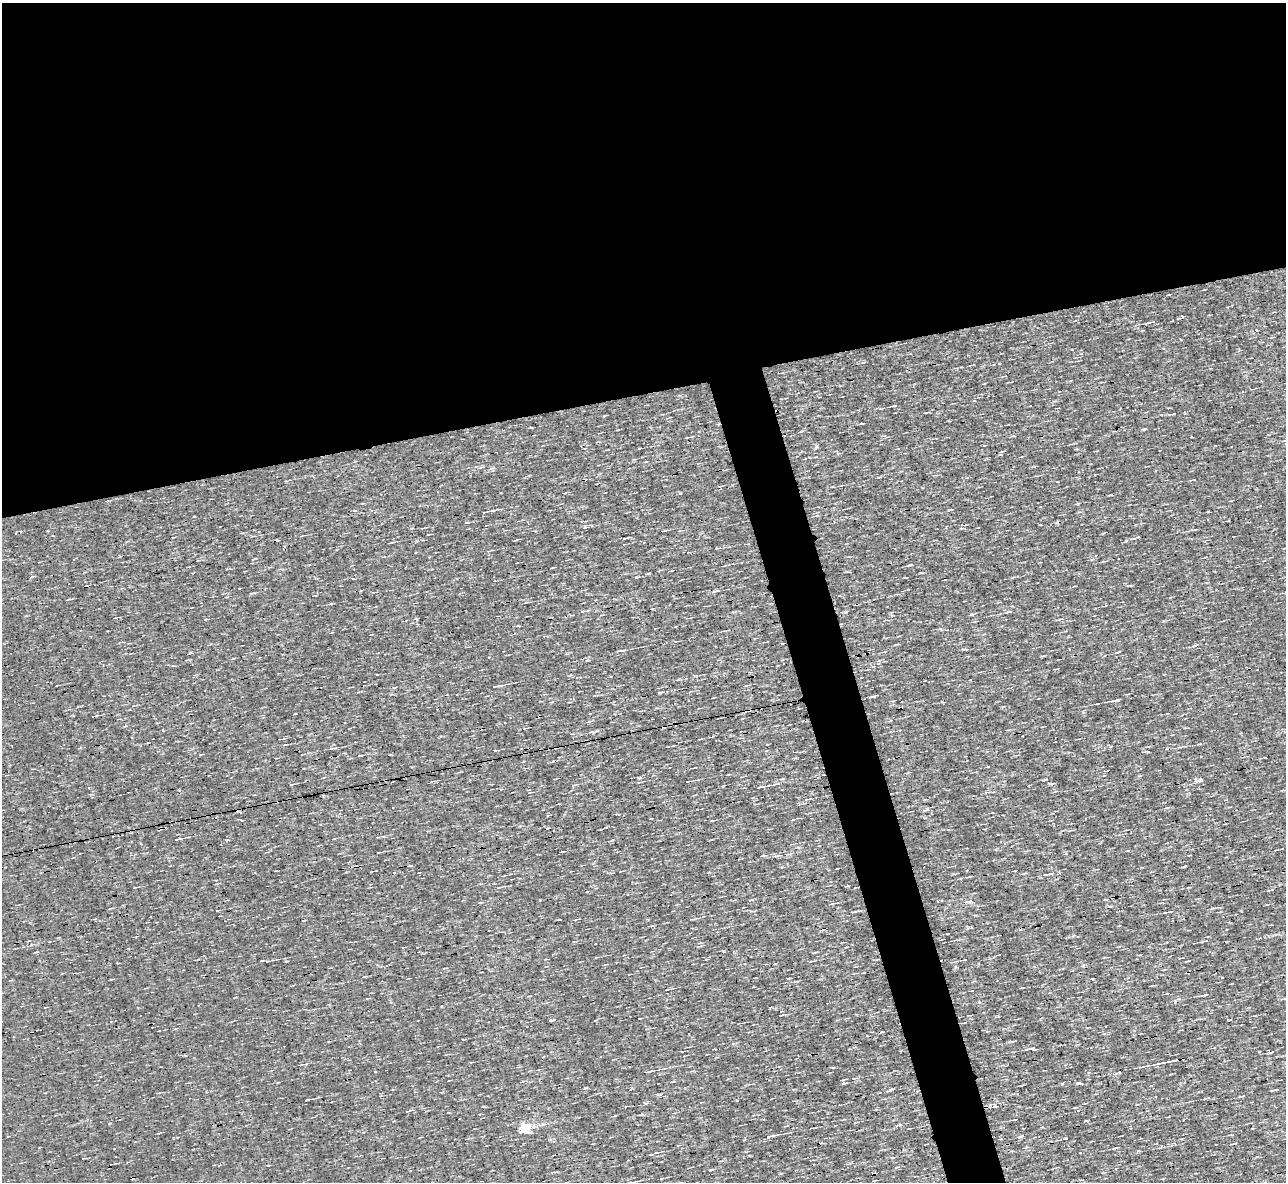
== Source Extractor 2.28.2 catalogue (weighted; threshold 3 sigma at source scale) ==
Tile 2 of 4 x 4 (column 2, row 1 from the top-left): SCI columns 1285-2568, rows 3686-4865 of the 5135 x 5132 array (HDU 1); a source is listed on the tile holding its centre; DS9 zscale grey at full resolution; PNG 1288 x 1184 px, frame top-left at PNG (2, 3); no overlay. Shown black and unused: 36% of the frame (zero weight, under 3 of 4 exposures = <1% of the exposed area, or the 3 px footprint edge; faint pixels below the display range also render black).
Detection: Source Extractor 2.28.2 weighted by HDU 2 'WHT'; one run over the whole footprint, this tile lists its part. Background 0.00167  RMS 0.043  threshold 0.195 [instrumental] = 3 sigma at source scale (4.5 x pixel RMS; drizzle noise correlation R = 1.50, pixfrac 1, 0.05/0.05 arcsec/px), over >= 5 px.
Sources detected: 105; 4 cosmic-ray / hot-pixel residue — not listed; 2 inside a brighter listed object's ellipse — not listed separately; the other 99 listed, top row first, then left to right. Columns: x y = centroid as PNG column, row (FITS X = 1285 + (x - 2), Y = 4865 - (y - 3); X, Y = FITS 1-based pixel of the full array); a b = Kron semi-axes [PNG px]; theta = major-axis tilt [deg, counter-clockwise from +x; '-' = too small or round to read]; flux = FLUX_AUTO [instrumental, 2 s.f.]
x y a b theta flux
1000 363 4 2 - 3
895 406 5 3 - 5.8
1174 414 3 2 - 3.9
604 416 4 3 - 3.6
718 424 3 3 - 3.4
530 428 4 2 - 4.7
884 436 8 3 5 4.9
815 457 5 2 - 3.6
879 477 5 3 - 3.7
1193 480 4 2 - 2.9
720 489 4 3 - 3.2
1110 495 5 2 - 3.9
355 511 4 3 - 4.3
492 511 10 3 11 8.8
1194 530 8 2 13 7.8
663 531 4 3 - 4.5
516 540 4 3 - 3.4
391 543 7 2 11 5.5
1092 559 6 4 40 6.2
911 565 6 3 8 4.5
648 573 5 3 - 4.4
637 577 5 3 - 4.4
330 604 5 3 - 4.1
1009 612 11 3 6 8.1
1195 645 7 4 21 7.1
618 651 4 3 - 6
884 652 4 3 - 3.2
587 661 5 2 - 3.9
696 676 5 3 - 5.2
496 686 11 3 11 13
659 693 4 3 - 6.8
1116 700 10 3 9 9.1
295 714 3 2 - 4.1
94 716 7 2 14 5.1
1200 744 4 4 - 3.9
332 748 10 3 8 7.5
360 756 5 2 - 6
1200 780 8 4 14 24
688 781 5 2 - 6
1051 784 4 4 - 7.2
291 785 5 3 - 4
573 785 6 3 5 4.5
760 787 8 3 16 12
926 810 7 4 19 6.7
712 821 4 3 - 3.7
178 839 10 3 10 9.3
334 839 4 2 - 2.9
379 852 4 2 - 3.7
1065 854 5 3 - 3.8
762 856 6 3 4 5.1
776 856 7 4 0 9
1015 871 3 2 - 3.4
1051 873 8 4 11 12
969 901 12 5 11 12
480 903 3 3 - 4.4
831 904 8 3 12 8.1
1169 912 15 2 10 8.2
692 919 8 2 4 4.6
595 944 3 2 - 3.1
417 947 3 2 - 3.5
1118 947 4 2 - 2.9
723 952 4 3 - 4.3
965 960 3 2 - 2.7
268 961 3 3 - 3.6
811 961 7 2 11 4.5
1188 961 5 2 - 4
1222 977 3 2 - 2.7
1093 979 4 2 - 3.8
795 981 5 3 - 4.6
1151 986 4 2 - 3.9
668 989 7 2 17 6.6
1206 995 7 3 16 9.5
781 1015 4 2 - 3.5
640 1018 3 2 - 2.7
551 1020 4 3 - 32
733 1043 4 4 - 4.8
1032 1048 7 3 4 13
1259 1052 3 2 - 3.5
1173 1061 19 3 11 47
648 1072 10 3 10 8.3
449 1080 3 2 - 3.2
843 1083 5 4 - 7.1
1062 1084 4 3 - 3.5
1276 1090 5 3 - 5.5
659 1095 4 3 - 5.7
1242 1096 8 2 11 6.3
307 1100 6 2 12 6.6
1085 1103 4 2 - 3.1
408 1111 7 2 8 6.5
1015 1119 4 2 - 4
524 1127 5 5 - 300
908 1129 3 2 - 2.9
770 1136 11 4 14 15
1020 1136 7 3 11 5.5
1065 1139 3 2 - 3.4
1116 1148 8 2 12 6.2
1138 1151 4 4 - 4.4
656 1153 8 3 19 6.9
662 1178 4 2 - 3.4
Overlapping masked pixels (flux is a lower limit): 1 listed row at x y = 718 424
Unlisted compact peaks at least as high as the median listed source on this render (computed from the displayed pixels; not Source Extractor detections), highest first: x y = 1079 1083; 1144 429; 890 1090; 845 612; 1175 1001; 585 1088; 226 840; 639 778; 900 1125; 816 446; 191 652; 585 527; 710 1170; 874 696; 995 1106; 723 786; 949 510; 1126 541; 1148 752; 714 591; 109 1124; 955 967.